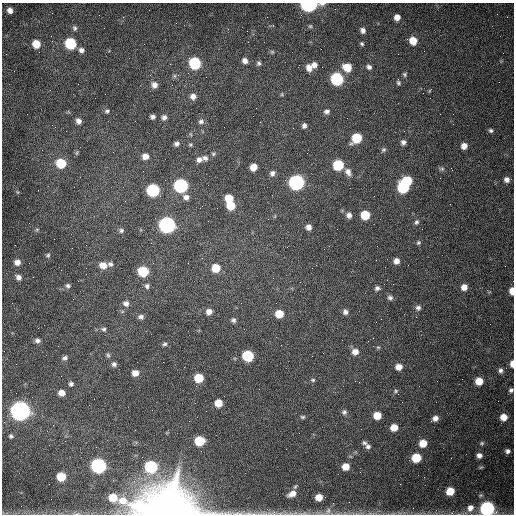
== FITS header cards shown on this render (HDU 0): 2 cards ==
NAXIS1  =                  512 /fastest changing axis
NAXIS2  =                  512 /next to fastest changing axis

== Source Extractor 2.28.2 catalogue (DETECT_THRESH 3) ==
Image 512 x 512 px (HDU 0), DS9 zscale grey, 1 PNG px = 1 image px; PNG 516 x 516 px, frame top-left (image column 1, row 512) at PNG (2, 3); no overlay
Background 1540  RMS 24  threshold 71.5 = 3 sigma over >= 5 px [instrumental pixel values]
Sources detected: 149; all 149 listed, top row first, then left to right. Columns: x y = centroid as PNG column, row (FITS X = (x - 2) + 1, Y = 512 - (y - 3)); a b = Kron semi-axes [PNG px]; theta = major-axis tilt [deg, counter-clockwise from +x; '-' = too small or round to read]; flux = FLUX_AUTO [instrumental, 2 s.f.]
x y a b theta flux
309 5 8 5 2 4.7e+05
10 10 5 5 - 7.7e+03
397 17 6 5 - 1.0e+04
310 26 5 5 - 2.3e+03
75 28 7 6 - 3.7e+03
363 30 6 5 - 6.1e+03
51 36 2 2 - 1.1e+03
413 41 7 6 - 2.3e+04
70 43 7 7 - 9.8e+04
36 44 7 6 - 2.6e+04
362 44 5 5 - 2.6e+03
81 50 6 6 - 6.3e+03
272 52 6 5 - 2.1e+03
245 61 7 6 - 7.5e+03
195 63 7 7 - 1.3e+05
259 63 5 5 - 3.4e+03
314 65 8 7 - 7.4e+03
347 67 8 7 - 3.2e+04
369 67 6 5 - 5.3e+03
309 68 8 6 -75 1.2e+04
405 74 6 5 - 2.8e+03
174 76 6 5 - 2.8e+03
337 79 7 7 - 2.0e+05
398 82 8 5 -76 3.1e+03
154 85 7 7 - 8.5e+03
429 91 6 3 71 1.4e+03
105 94 2 2 - 7.9e+02
282 94 5 3 - 1.6e+03
193 96 7 6 - 8.2e+03
107 111 6 6 - 3.6e+03
327 111 7 6 - 5.1e+03
153 117 5 4 - 4.5e+03
164 117 6 5 - 5.6e+03
78 121 7 6 - 7.2e+03
201 121 7 6 - 4.9e+03
304 125 6 5 - 4.9e+03
293 128 2 2 - 7.8e+02
491 130 5 5 - 3.2e+03
356 138 8 6 46 6.0e+04
403 142 6 5 - 5.5e+03
177 144 6 5 - 4.8e+03
190 145 5 4 - 2.2e+03
464 146 6 5 - 1.0e+04
383 150 6 5 - 3.0e+03
213 154 6 4 -22 2.4e+03
145 156 7 6 - 1.1e+04
205 158 7 6 - 5.3e+03
199 160 7 6 - 7.3e+03
61 163 7 7 - 6.1e+04
338 165 7 7 - 8.8e+04
254 167 6 6 - 1.9e+04
442 169 7 5 20 2.9e+03
348 172 10 7 -62 8.5e+03
272 173 7 6 - 6.2e+03
507 180 6 6 - 7.0e+03
407 181 7 6 - 7.1e+04
296 182 7 7 - 4.4e+05
181 186 7 7 - 2.6e+05
403 187 7 7 - 1.2e+05
153 190 7 7 - 2.0e+05
17 192 6 3 -71 1.8e+03
186 197 7 7 - 7.3e+03
229 198 7 6 - 2.8e+04
231 206 7 6 - 3.4e+04
349 215 6 6 - 7.4e+03
365 215 6 6 - 4.7e+04
416 222 7 6 - 3.8e+03
167 225 8 7 - 5.4e+05
308 227 5 5 - 8.5e+03
37 229 6 4 1 2.3e+03
121 230 6 6 - 3.6e+03
418 243 6 5 - 2.9e+03
48 255 6 5 - 2.7e+03
202 258 3 3 - 9.8e+02
396 261 6 6 - 9.2e+03
17 262 7 7 - 9.4e+03
110 264 6 6 - 4.0e+03
103 265 8 7 - 1.4e+04
216 268 7 7 - 3.2e+04
143 271 7 7 - 6.8e+04
18 277 7 6 - 7.1e+03
273 278 2 2 - 7.2e+02
68 286 6 6 - 3.7e+03
147 286 7 6 - 4.0e+03
464 287 7 6 - 1.1e+04
377 288 7 6 - 4.7e+03
512 291 6 4 -89 1.5e+04
390 298 7 6 - 4.6e+03
126 303 7 7 - 6.6e+03
276 303 2 2 - 1.0e+03
418 308 7 7 - 5.3e+03
209 312 7 6 - 1.0e+04
345 312 7 6 - 5.9e+03
279 314 6 6 - 3.1e+04
141 317 7 6 - 4.6e+03
381 319 2 2 - 7.2e+02
233 320 7 6 - 4.0e+03
104 329 6 5 - 3.1e+03
37 341 6 5 - 5.2e+03
165 344 6 4 6 3.0e+03
378 347 6 4 -1 2.1e+03
355 352 7 7 - 1.1e+04
108 355 6 5 - 2.7e+03
248 356 7 7 - 1.0e+05
65 358 7 5 22 4.5e+03
114 364 6 5 - 4.6e+03
512 364 6 3 89 1.1e+04
399 367 7 6 - 1.2e+04
500 370 7 5 89 5.2e+03
135 373 6 5 - 1.3e+04
199 378 6 6 - 4.3e+04
313 380 6 5 - 2.5e+03
479 381 6 6 - 2.4e+04
71 384 6 5 - 3.9e+03
511 390 5 5 - 4.0e+03
396 391 7 5 28 2.7e+03
61 393 6 6 - 1.2e+04
218 403 6 6 - 2.4e+04
20 411 8 8 - 1.3e+06
344 412 6 6 - 4.1e+03
377 415 6 6 - 2.5e+04
303 417 6 5 - 2.8e+03
504 417 6 6 - 1.8e+04
435 418 6 6 - 8.0e+03
189 421 2 2 - 7.0e+02
394 427 6 6 - 2.0e+04
11 436 6 5 - 3.6e+03
200 441 7 6 - 6.1e+04
364 443 6 5 - 3.6e+03
423 443 6 6 - 2.7e+04
482 443 6 5 - 2.5e+03
368 446 7 6 - 4.7e+03
508 451 5 5 - 4.9e+03
479 455 6 5 - 6.9e+03
416 458 7 6 - 5.1e+04
98 466 7 7 - 4.2e+05
151 466 7 7 - 1.5e+05
346 467 6 6 - 2.0e+04
481 467 6 4 19 2.0e+03
61 477 6 6 - 4.2e+04
400 484 2 2 - 7.9e+02
450 491 6 6 - 3.3e+04
292 494 11 6 29 1.3e+04
318 497 7 5 15 2.2e+04
470 508 9 8 - 1.3e+04
487 508 8 7 - 3.5e+05
169 510 25 14 -6 8.2e+06
328 511 11 7 66 6.4e+03
304 513 9 4 -5 4.1e+03
At the frame edge (FLAGS 8, measured only in part): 6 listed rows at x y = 309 5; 512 291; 512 364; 511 390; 487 508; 169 510